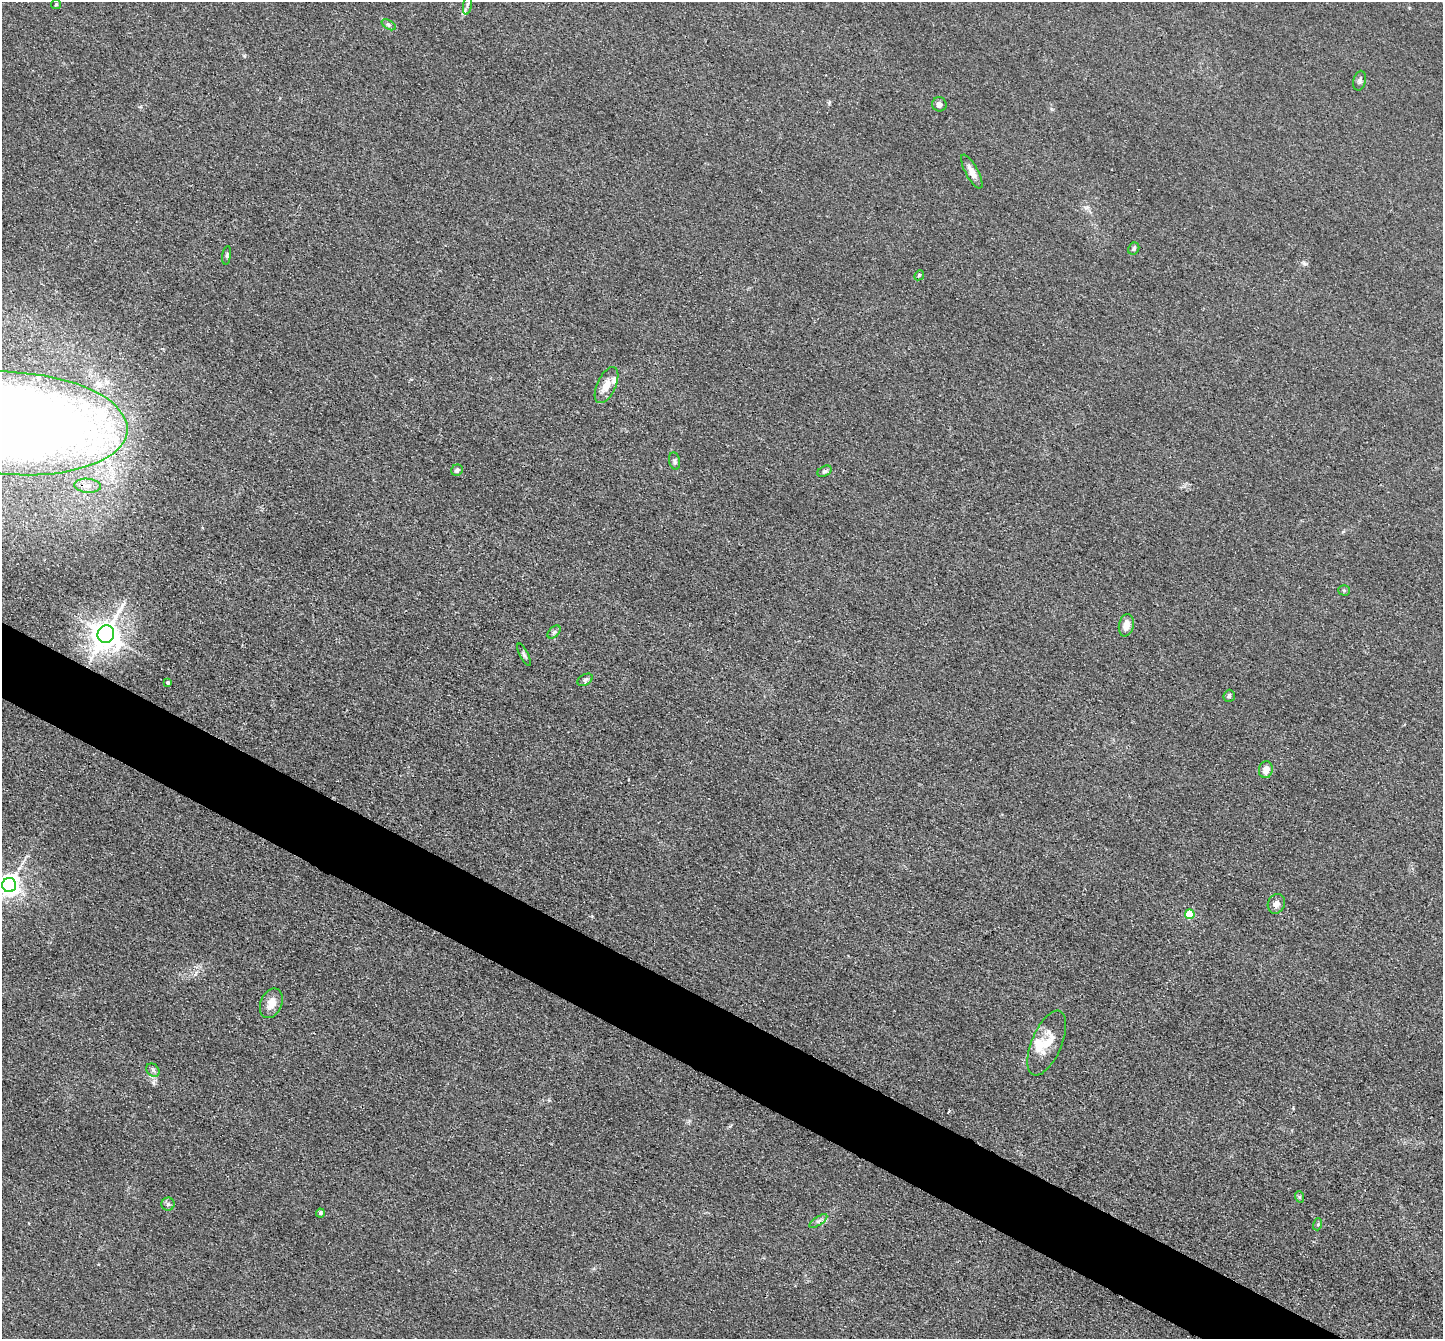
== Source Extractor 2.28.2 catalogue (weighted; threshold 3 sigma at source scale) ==
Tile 6 of 4 x 4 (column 2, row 2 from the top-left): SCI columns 1451-2891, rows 2967-4303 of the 5783 x 5794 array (HDU 1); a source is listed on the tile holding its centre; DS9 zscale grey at full resolution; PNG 1445 x 1341 px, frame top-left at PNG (2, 2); each listed source drawn as its Kron ellipse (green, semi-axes under 4 px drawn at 4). Shown black and unused: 5% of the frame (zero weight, under 3 of 4 exposures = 2% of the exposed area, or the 3 px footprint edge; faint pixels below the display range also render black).
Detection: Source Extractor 2.28.2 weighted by HDU 2 'WHT'; one run over the whole footprint, this tile lists its part. Background 0.0185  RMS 0.0043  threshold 0.0194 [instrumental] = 3 sigma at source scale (4.5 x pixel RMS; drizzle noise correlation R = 1.50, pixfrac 1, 0.05/0.05 arcsec/px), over >= 5 px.
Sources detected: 38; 3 inside a brighter listed object's ellipse — not listed separately; the other 35 listed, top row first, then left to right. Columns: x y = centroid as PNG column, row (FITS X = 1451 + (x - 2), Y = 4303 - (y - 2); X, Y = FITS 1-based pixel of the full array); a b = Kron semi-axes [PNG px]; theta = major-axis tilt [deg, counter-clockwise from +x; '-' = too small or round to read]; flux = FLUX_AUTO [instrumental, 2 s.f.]
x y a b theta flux
56 4 5 4 - 0.47
467 5 10 4 80 1.1
389 25 7 4 -31 0.85
1360 81 10 6 76 1.2
939 104 7 7 - 1.7
972 172 19 6 -61 3.3
1134 249 6 5 - 0.83
227 255 9 3 82 0.69
919 275 5 4 - 0.59
606 385 19 9 65 4.8
14 423 114 51 -4 900
675 461 9 5 -79 1
457 470 6 5 - 1.3
824 471 7 5 30 0.92
88 486 13 7 -6 2.8
1344 590 5 5 - 0.62
1126 625 11 7 79 4
554 632 8 4 45 0.96
106 634 9 8 - 590
524 655 12 3 -64 0.86
585 680 8 5 30 1
168 682 3 3 - 0.67
1229 696 6 5 - 1.1
1266 770 8 7 - 3.2
9 885 7 7 - 290
1276 904 10 8 63 2.2
1190 914 5 5 - 16
271 1003 15 10 67 4.4
1047 1043 34 15 67 10
153 1070 7 5 -46 1.1
1300 1197 6 3 -71 0.54
168 1204 6 6 - 1
320 1213 4 4 - 0.98
818 1221 10 4 33 1.2
1318 1224 6 4 73 0.55
Isophote crosses this tile's border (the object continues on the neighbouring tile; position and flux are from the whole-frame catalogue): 2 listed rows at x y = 14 423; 9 885
Unlisted compact peaks at least as high as the median listed source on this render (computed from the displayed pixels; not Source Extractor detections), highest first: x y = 153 1083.